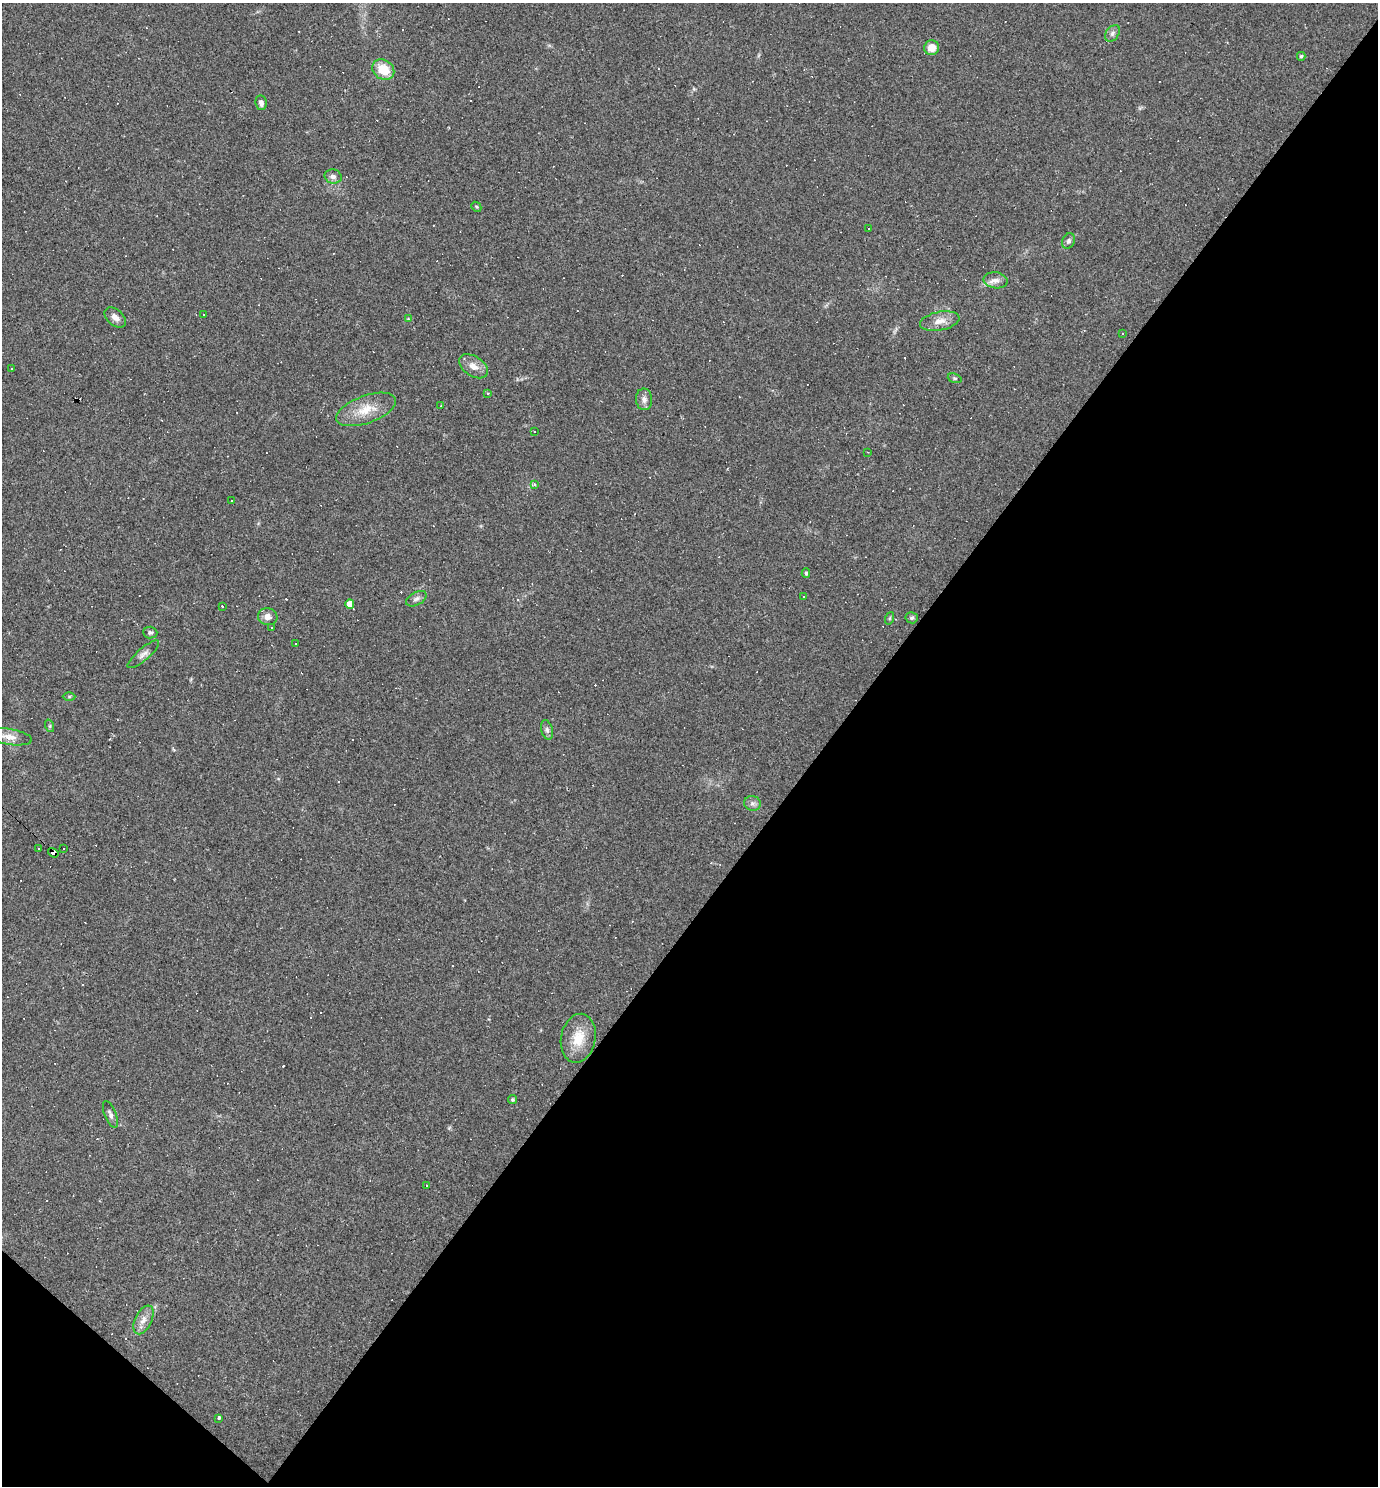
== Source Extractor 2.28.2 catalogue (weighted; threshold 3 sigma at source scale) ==
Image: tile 15 of 4 x 4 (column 3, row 4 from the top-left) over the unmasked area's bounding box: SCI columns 3041-4416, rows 1-1484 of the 5940 x 5937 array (HDU 1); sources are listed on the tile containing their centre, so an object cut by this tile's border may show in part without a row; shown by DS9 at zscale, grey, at full resolution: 1 PNG px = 1 image px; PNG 1380 x 1488 px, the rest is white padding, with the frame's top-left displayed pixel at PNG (2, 3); every listed detection drawn as its Kron ellipse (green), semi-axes under 4 PNG px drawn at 4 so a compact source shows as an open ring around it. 42% of this frame is shown black and not used: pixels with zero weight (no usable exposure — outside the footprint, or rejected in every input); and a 3 px margin inside the footprint's outer edge (the drizzle kernel's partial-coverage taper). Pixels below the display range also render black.
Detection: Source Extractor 2.28.2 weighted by HDU 2 'WHT'; one run over the whole footprint, this tile lists its part. Background 0.0582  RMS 0.0083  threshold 0.0375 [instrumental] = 3 sigma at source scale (4.5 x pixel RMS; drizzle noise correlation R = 1.50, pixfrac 1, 0.05/0.05 arcsec/px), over >= 5 px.
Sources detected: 97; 45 cosmic-ray / hot-pixel residue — neither listed nor drawn; the other 52 listed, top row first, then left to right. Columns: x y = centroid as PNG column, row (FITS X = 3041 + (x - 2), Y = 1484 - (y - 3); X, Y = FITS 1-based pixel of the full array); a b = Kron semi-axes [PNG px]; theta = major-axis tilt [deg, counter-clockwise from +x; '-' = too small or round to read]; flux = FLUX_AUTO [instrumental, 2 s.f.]
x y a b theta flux
1112 33 9 6 51 2.8
932 48 7 7 - 8.8
1301 56 4 4 - 1.3
383 70 11 9 -35 18
261 103 7 5 -82 3.4
333 176 9 7 -12 3.6
476 207 5 4 - 1.1
868 229 3 2 - 0.72
1068 241 8 6 65 2.4
996 280 12 8 -8 4.9
204 315 3 2 - 1.6
115 317 12 8 -42 5
408 319 4 4 - 0.7
940 321 20 9 11 8.7
1123 334 3 2 - 0.62
473 366 16 10 -33 7.8
11 368 2 2 - 0.75
955 378 7 4 -19 1.3
488 393 4 3 - 1.2
644 399 11 8 -87 3.9
441 406 3 2 - 0.52
366 409 31 13 20 19
534 431 3 3 - 2.2
868 452 2 2 - 0.53
534 485 3 3 - 2.4
231 501 3 2 - 0.78
806 573 5 4 - 1.6
803 597 3 3 - 1.2
416 599 11 6 29 3
350 604 4 4 - 7
222 606 3 3 - 1.1
268 617 9 8 - 4.9
890 618 6 4 71 1.1
912 618 6 5 - 1.6
272 627 3 2 - 0.94
150 633 7 6 - 1.8
296 644 3 2 - 0.87
143 654 20 6 41 4.2
69 696 6 4 1 1.1
50 726 6 4 -72 1.3
547 730 10 6 -75 2.8
9 737 23 8 -9 7.8
753 803 8 7 - 3
38 848 3 3 - 1.3
63 849 2 2 - 0.67
53 853 5 4 - 260
578 1038 25 17 79 20
513 1099 5 4 - 1.4
110 1114 14 5 -68 3.2
427 1185 3 2 - 0.58
143 1320 15 8 64 6.7
218 1418 3 3 - 6
Overlapping masked pixels (flux is a lower limit): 1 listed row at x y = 53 853